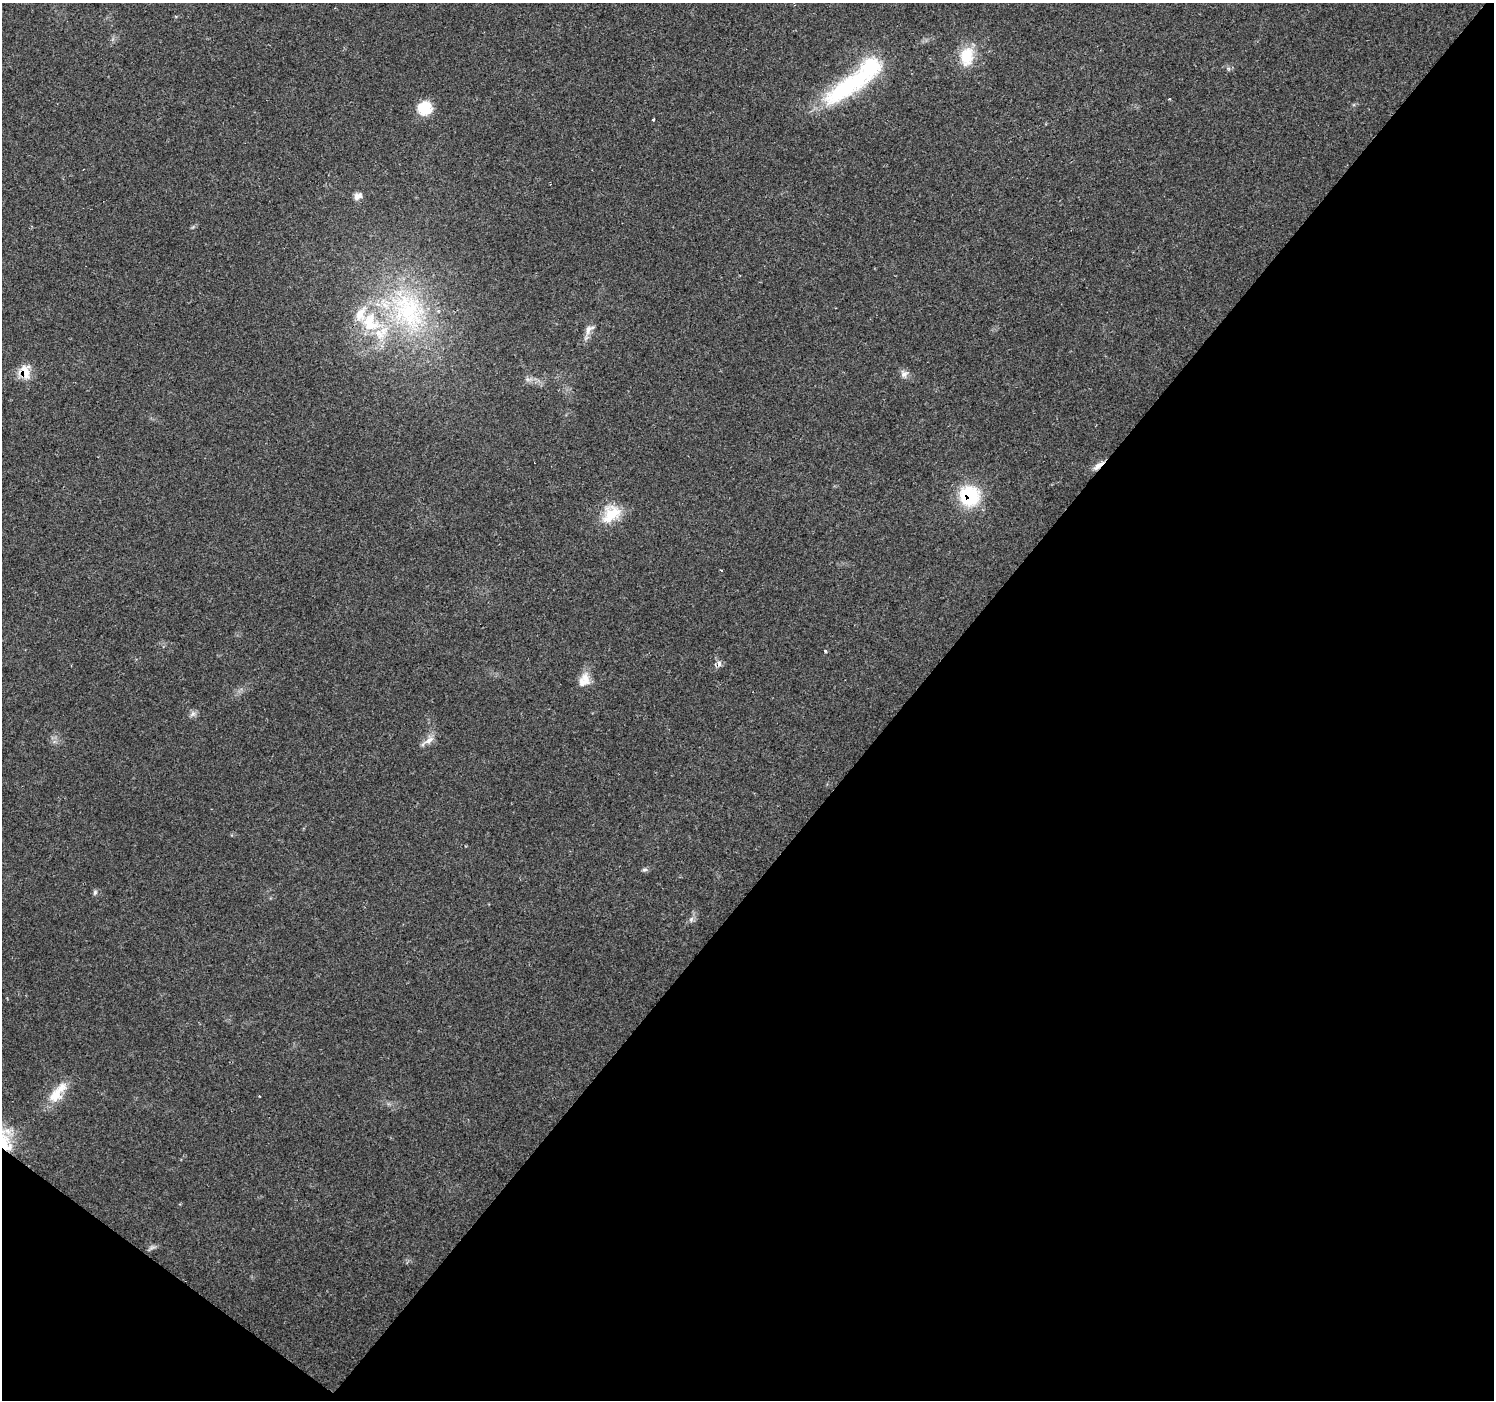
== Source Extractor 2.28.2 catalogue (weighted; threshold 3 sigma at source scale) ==
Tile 15 of 4 x 4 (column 3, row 4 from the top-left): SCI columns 2987-4478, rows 175-1572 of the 5976 x 6010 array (HDU 1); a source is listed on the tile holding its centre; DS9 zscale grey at full resolution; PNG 1496 x 1402 px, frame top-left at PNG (2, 3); no overlay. Shown black and unused: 41% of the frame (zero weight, under 2 of 3 exposures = <1% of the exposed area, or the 3 px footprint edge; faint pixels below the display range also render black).
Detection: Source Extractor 2.28.2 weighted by HDU 2 'WHT'; one run over the whole footprint, this tile lists its part. Background 0.0614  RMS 0.0046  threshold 0.0205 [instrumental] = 3 sigma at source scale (4.5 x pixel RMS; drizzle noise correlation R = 1.50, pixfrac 1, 0.0396/0.0396 arcsec/px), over >= 5 px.
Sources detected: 32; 1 too faint to see at this stretch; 1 cosmic-ray / hot-pixel residue — not listed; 5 inside a brighter listed object's ellipse — not listed separately; the other 25 listed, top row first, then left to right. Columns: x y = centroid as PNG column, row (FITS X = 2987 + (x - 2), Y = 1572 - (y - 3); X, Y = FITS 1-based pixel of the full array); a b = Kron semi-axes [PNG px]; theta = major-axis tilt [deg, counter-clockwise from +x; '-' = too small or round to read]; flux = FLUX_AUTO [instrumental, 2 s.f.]
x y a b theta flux
967 56 27 18 82 13
847 87 71 23 33 51
425 108 16 15 - 11
653 120 3 2 - 0.5
357 196 11 8 28 2.8
408 310 69 49 -60 88
589 329 18 9 52 3.3
25 372 11 8 -79 12
904 374 11 10 - 2.4
528 379 9 5 -20 1.6
1098 466 17 6 42 3.1
969 496 24 23 - 26
611 514 27 20 44 13
721 570 3 2 - 0.55
825 651 3 3 - 1.1
719 664 10 6 83 1.8
584 680 20 14 66 6.4
193 714 9 8 - 1.7
429 740 19 9 36 3.6
644 870 7 5 15 0.99
95 892 8 5 74 0.98
691 919 8 6 70 1.5
55 1096 23 16 44 9.7
260 1096 3 2 - 0.57
2 1146 20 6 -22 8.3
Overlapping masked pixels (flux is a lower limit): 4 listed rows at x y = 25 372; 1098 466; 969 496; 2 1146
Isophote crosses this tile's border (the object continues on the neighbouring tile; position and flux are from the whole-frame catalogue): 1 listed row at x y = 2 1146